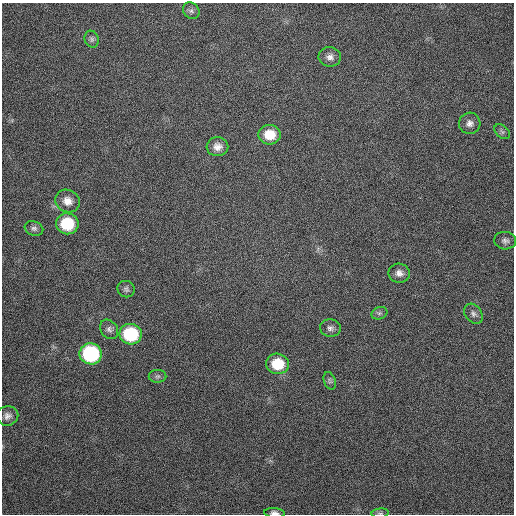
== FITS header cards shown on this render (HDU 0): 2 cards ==
NAXIS1  =                  512
NAXIS2  =                  512

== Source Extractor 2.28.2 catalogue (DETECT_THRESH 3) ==
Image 512 x 512 px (HDU 0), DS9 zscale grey, 1 PNG px = 1 image px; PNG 516 x 516 px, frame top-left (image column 1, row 512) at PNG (2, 3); each listed source drawn as its Kron ellipse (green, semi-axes under 4 px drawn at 4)
Background 428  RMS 11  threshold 33.8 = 3 sigma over >= 5 px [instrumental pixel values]
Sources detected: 25; all 25 listed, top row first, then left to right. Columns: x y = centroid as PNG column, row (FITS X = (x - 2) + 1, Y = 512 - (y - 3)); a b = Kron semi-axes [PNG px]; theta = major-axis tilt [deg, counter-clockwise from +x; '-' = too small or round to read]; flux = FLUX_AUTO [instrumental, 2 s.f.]
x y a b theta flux
191 11 9 7 -43 2300
92 39 8 7 - 2200
330 57 11 9 -7 4300
470 123 11 10 - 4500
502 132 9 6 -40 2100
270 135 11 10 - 15000
217 147 11 9 -1 5500
67 201 12 11 - 7300
67 224 11 10 - 30000
34 228 9 7 -21 2500
505 241 11 9 -5 3300
399 273 11 9 -11 4500
126 289 8 8 - 2400
379 313 8 6 20 2000
473 314 11 8 -52 3100
330 328 10 8 -12 3300
109 329 10 8 -52 3100
131 334 11 10 - 46000
91 354 11 10 - 82000
277 364 11 10 - 23000
158 376 9 6 1 1900
330 381 9 5 -70 1800
7 416 11 9 12 4100
274 513 10 5 -4 2900
380 513 9 4 6 1400
At the frame edge (FLAGS 8, measured only in part): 2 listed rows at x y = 274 513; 380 513